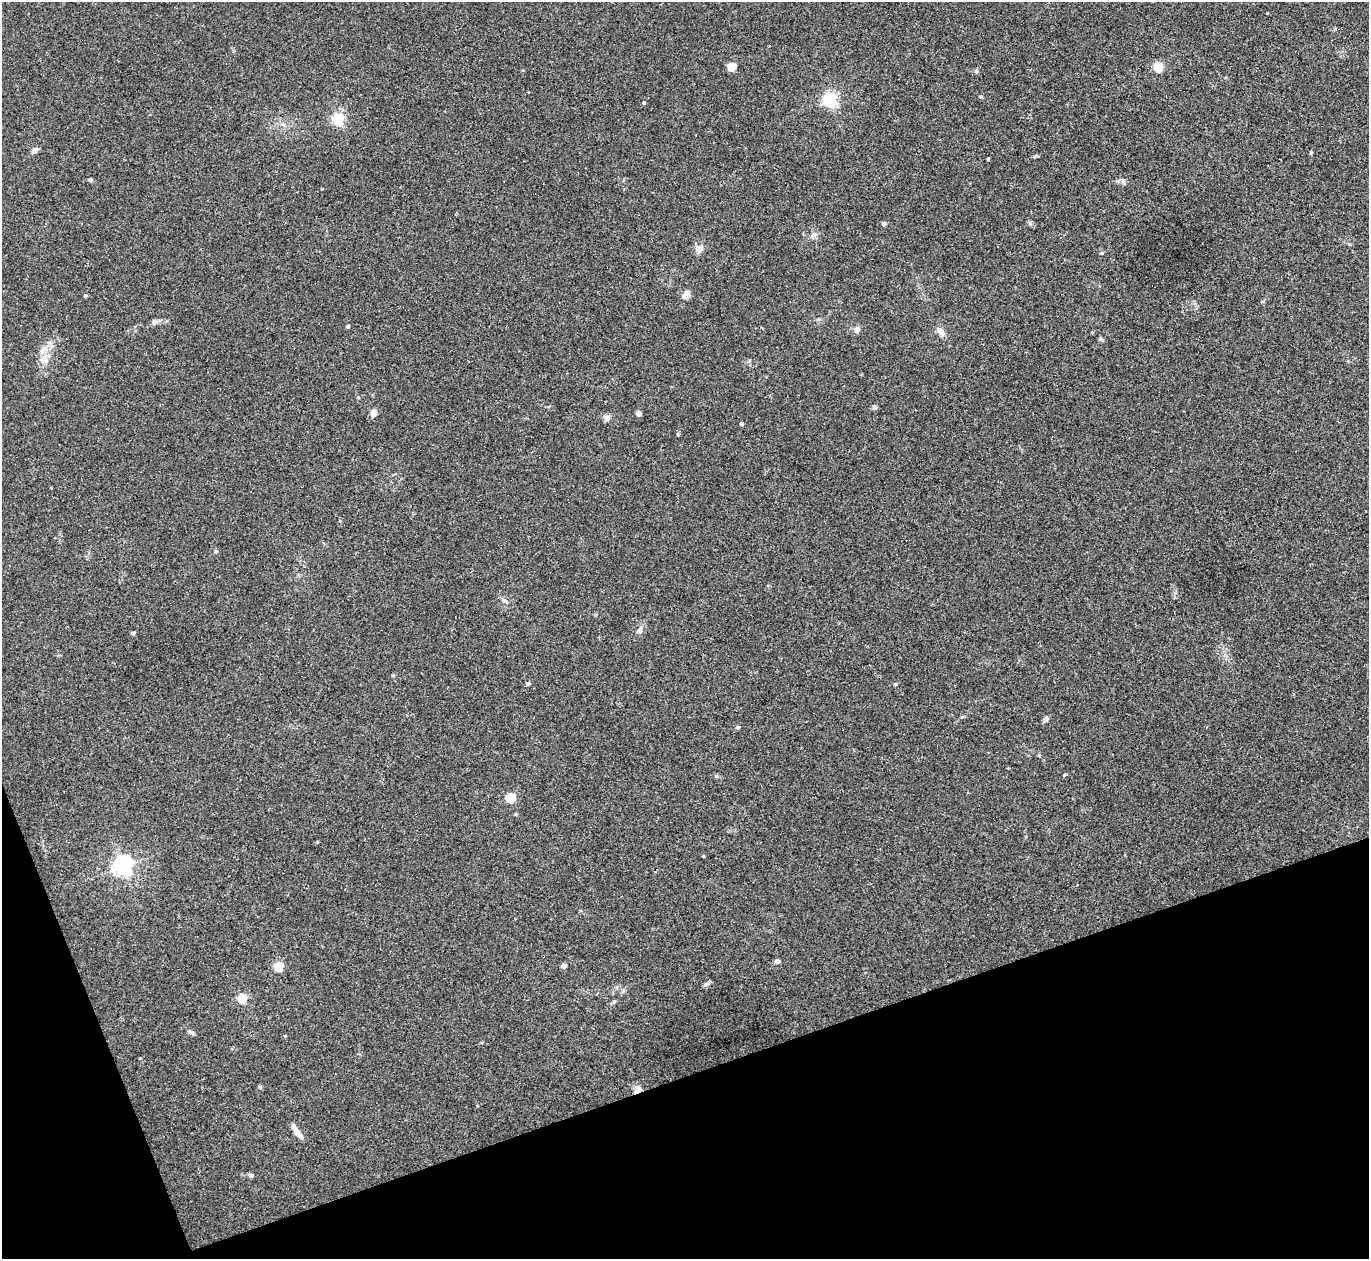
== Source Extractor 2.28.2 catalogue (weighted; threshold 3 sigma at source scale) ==
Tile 14 of 4 x 4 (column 2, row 4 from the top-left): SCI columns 1409-2775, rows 182-1438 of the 5537 x 5514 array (HDU 1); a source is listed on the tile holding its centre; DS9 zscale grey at full resolution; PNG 1371 x 1261 px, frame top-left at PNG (2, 2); no overlay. Shown black and unused: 17% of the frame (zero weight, under 2 of 3 exposures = <1% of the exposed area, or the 3 px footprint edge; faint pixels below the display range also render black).
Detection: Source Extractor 2.28.2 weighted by HDU 2 'WHT'; one run over the whole footprint, this tile lists its part. Background 0.0467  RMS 0.0074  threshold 0.0332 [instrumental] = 3 sigma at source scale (4.5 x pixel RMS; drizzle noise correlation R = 1.50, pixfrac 1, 0.05/0.05 arcsec/px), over >= 5 px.
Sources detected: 49; all 49 listed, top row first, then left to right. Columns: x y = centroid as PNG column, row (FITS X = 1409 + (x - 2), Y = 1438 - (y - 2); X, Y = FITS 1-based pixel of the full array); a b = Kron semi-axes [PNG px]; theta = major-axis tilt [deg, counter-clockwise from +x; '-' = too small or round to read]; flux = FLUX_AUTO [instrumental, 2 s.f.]
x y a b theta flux
1267 13 3 2 - 0.52
731 67 5 5 - 27
1158 67 5 5 - 50
976 71 5 5 - 1.5
829 100 5 5 - 160
644 103 4 4 - 1.2
338 119 5 5 - 94
35 150 7 6 - 3
1311 153 4 3 - 1.1
988 159 3 3 - 0.73
90 180 6 4 -6 1.1
884 224 4 4 - 2.8
813 235 9 5 64 2.2
699 248 6 6 - 8.2
1101 253 5 4 - 1
686 293 10 7 52 3
85 296 4 3 - 1.2
154 322 8 7 - 2.5
348 326 4 3 - 1.4
857 330 9 6 82 2.8
941 332 12 7 -52 4.2
42 352 7 4 0 1.8
358 397 4 4 - 0.91
874 407 4 4 - 3.5
373 413 7 6 - 4.3
638 413 5 5 - 3
607 418 9 7 -19 3.1
741 424 4 3 - 1.5
216 551 5 3 - 0.83
505 601 8 4 -37 1.3
639 630 12 6 54 2.9
133 633 4 3 - 2
528 683 5 4 - 1.3
895 684 4 4 - 0.92
1046 719 7 6 - 1.8
738 727 4 4 - 1.6
1039 755 5 3 - 0.8
510 798 5 5 - 41
703 856 3 3 - 0.62
122 866 6 6 - 360
778 961 7 4 2 1.8
563 966 4 4 - 4.6
278 967 5 5 - 35
242 998 5 5 - 43
191 1032 10 4 -16 1.6
260 1087 4 4 - 1.4
638 1088 11 8 -77 3.6
297 1132 16 6 -49 5.4
251 1175 4 4 - 2.4
Overlapping masked pixels (flux is a lower limit): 1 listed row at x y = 638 1088
Unlisted compact peaks at least as high as the median listed source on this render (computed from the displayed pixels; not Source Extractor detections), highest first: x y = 705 984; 1123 182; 1100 339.